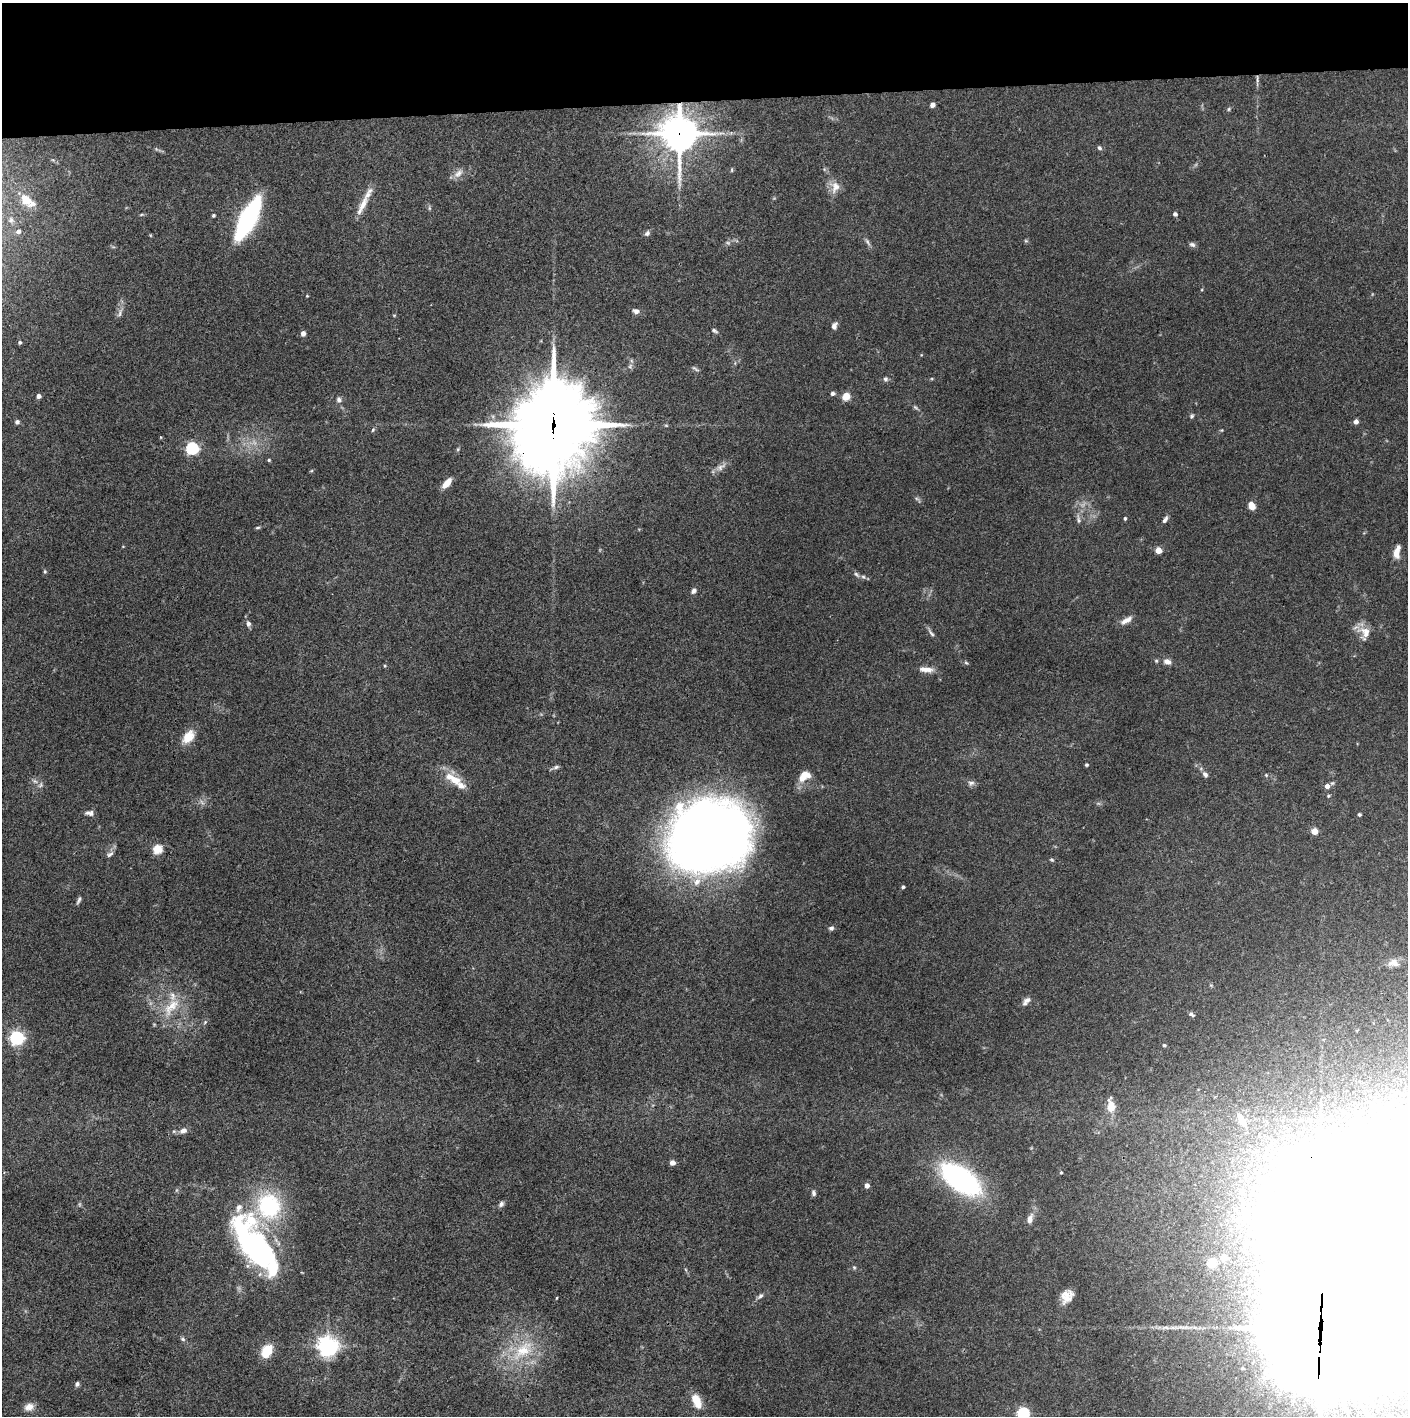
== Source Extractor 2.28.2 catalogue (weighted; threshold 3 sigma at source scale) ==
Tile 2 of 3 x 3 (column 2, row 1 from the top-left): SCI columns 1407-2812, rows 2830-4243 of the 4221 x 4244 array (HDU 1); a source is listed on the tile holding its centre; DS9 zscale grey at full resolution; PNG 1410 x 1418 px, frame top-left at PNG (2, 3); no overlay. Shown black and unused: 7% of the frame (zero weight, under 3 of 4 exposures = <1% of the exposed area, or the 3 px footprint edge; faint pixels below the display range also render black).
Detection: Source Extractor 2.28.2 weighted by HDU 2 'WHT'; one run over the whole footprint, this tile lists its part. Background 0.0746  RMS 0.0055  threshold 0.0249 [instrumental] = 3 sigma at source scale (4.5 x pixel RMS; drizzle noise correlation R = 1.50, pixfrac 1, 0.05/0.05 arcsec/px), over >= 5 px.
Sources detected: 137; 2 too faint to see at this stretch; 5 inside a brighter object's white glare — not listed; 9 inside a brighter listed object's ellipse — not listed separately; the other 121 listed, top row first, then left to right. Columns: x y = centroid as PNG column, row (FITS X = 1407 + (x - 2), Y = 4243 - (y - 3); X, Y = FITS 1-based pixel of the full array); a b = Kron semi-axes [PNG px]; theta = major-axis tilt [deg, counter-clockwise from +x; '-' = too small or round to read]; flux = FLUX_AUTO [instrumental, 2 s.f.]
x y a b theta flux
1257 79 12 3 -85 1.5
932 105 4 4 - 2.6
1229 109 6 4 88 0.67
679 134 13 12 - 1100
1099 148 6 5 - 1.2
732 170 6 3 89 0.57
458 173 15 8 42 3.8
835 187 17 12 80 5.6
25 200 14 8 -43 8.3
362 205 34 8 64 7.7
429 208 6 4 -72 0.78
1175 214 5 4 - 1.5
213 215 4 4 - 0.87
248 219 41 13 63 80
18 231 5 4 - 1.6
647 233 7 6 - 1.4
1026 241 6 4 -18 0.68
867 242 12 4 -60 1.5
1192 244 8 6 -21 1.4
307 296 4 3 - 0.49
636 311 8 6 -15 2.2
120 313 14 5 69 2.2
834 326 9 6 68 2.1
714 331 8 5 -35 1.1
303 333 5 4 - 2.4
20 342 4 4 - 0.95
695 369 12 3 -32 0.94
885 379 7 5 -2 1.3
833 393 6 5 - 1.3
38 396 4 4 - 2.4
846 397 5 5 - 10
339 400 7 7 - 1.7
915 407 8 4 -31 0.95
1192 416 6 4 53 0.92
17 422 6 5 - 1.4
1356 422 5 5 - 2.3
553 425 36 30 75 3800
373 430 6 4 67 0.77
1222 430 5 3 - 0.48
161 437 5 3 - 0.45
192 448 6 5 - 79
269 460 4 4 - 0.68
721 467 16 7 35 3.3
311 471 6 3 18 0.54
447 483 14 6 51 5.1
917 499 7 4 -19 0.93
1251 505 6 5 - 8
1125 518 4 3 - 0.9
1079 520 12 5 -78 1.7
1165 520 10 5 60 1.7
258 528 7 3 1 0.73
123 546 4 3 - 0.39
1158 550 4 4 - 9
1396 553 12 7 -90 5.4
45 571 5 4 - 0.7
856 574 7 4 -45 1.1
863 577 7 5 -28 1.2
694 591 7 5 54 1.8
1126 620 16 6 30 3.7
248 623 7 5 -73 1.9
1365 632 19 14 -36 6.8
931 633 14 4 -52 1.7
1167 661 9 7 -21 2.9
966 663 6 3 -19 0.71
926 669 18 7 -5 4.4
188 737 18 11 52 7.8
1086 765 4 3 - 0.84
556 767 9 5 16 1.4
1205 775 8 6 -53 1.8
1266 775 6 4 -46 0.65
804 776 16 10 33 7.3
455 780 17 11 0 7
971 783 9 7 9 1.8
40 785 9 5 67 1.3
1327 786 5 5 - 3.3
1328 796 4 4 - 0.67
89 813 10 6 -5 2.2
1359 814 3 3 - 1.1
1314 831 5 5 - 6.8
709 836 72 60 20 600
157 849 5 5 - 30
110 854 11 5 34 1.7
1051 860 6 3 -19 0.64
903 887 3 3 - 1
79 900 10 4 63 1.2
831 928 6 5 - 1.4
1394 963 14 10 -11 3.9
1027 1000 11 7 16 2.1
171 1007 33 14 49 15
1191 1014 6 4 -33 1.5
205 1022 6 4 47 0.82
16 1038 6 6 - 130
1164 1045 5 4 - 0.76
1111 1105 15 8 -82 7.4
1241 1120 24 10 -62 9.1
183 1131 10 7 25 2.9
672 1163 5 5 - 2.7
1061 1172 4 3 - 0.57
960 1179 25 11 -36 220
867 1186 5 4 - 3
813 1193 8 5 -73 1.4
501 1204 9 6 52 1.5
269 1206 23 21 -75 55
1030 1219 14 7 74 3.6
255 1247 69 27 -53 110
1224 1258 11 11 - 5.4
1212 1263 7 6 - 15
854 1267 5 5 - 0.76
760 1296 9 5 32 1.5
1067 1296 14 10 58 6.6
557 1298 4 2 - 0.44
1320 1328 44 32 80 12000
183 1339 7 5 -24 1.1
328 1346 7 7 - 370
523 1350 36 18 42 24
267 1351 13 9 58 13
1242 1368 3 3 - 0.64
77 1384 6 5 - 1.2
697 1401 18 9 -67 8.5
29 1407 12 9 23 3.9
1023 1413 5 5 - 72
Overlapping masked pixels (flux is a lower limit): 4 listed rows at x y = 1257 79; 679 134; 553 425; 1320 1328
Isophote crosses this tile's border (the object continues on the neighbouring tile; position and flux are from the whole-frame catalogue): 2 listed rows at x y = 1320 1328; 1023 1413